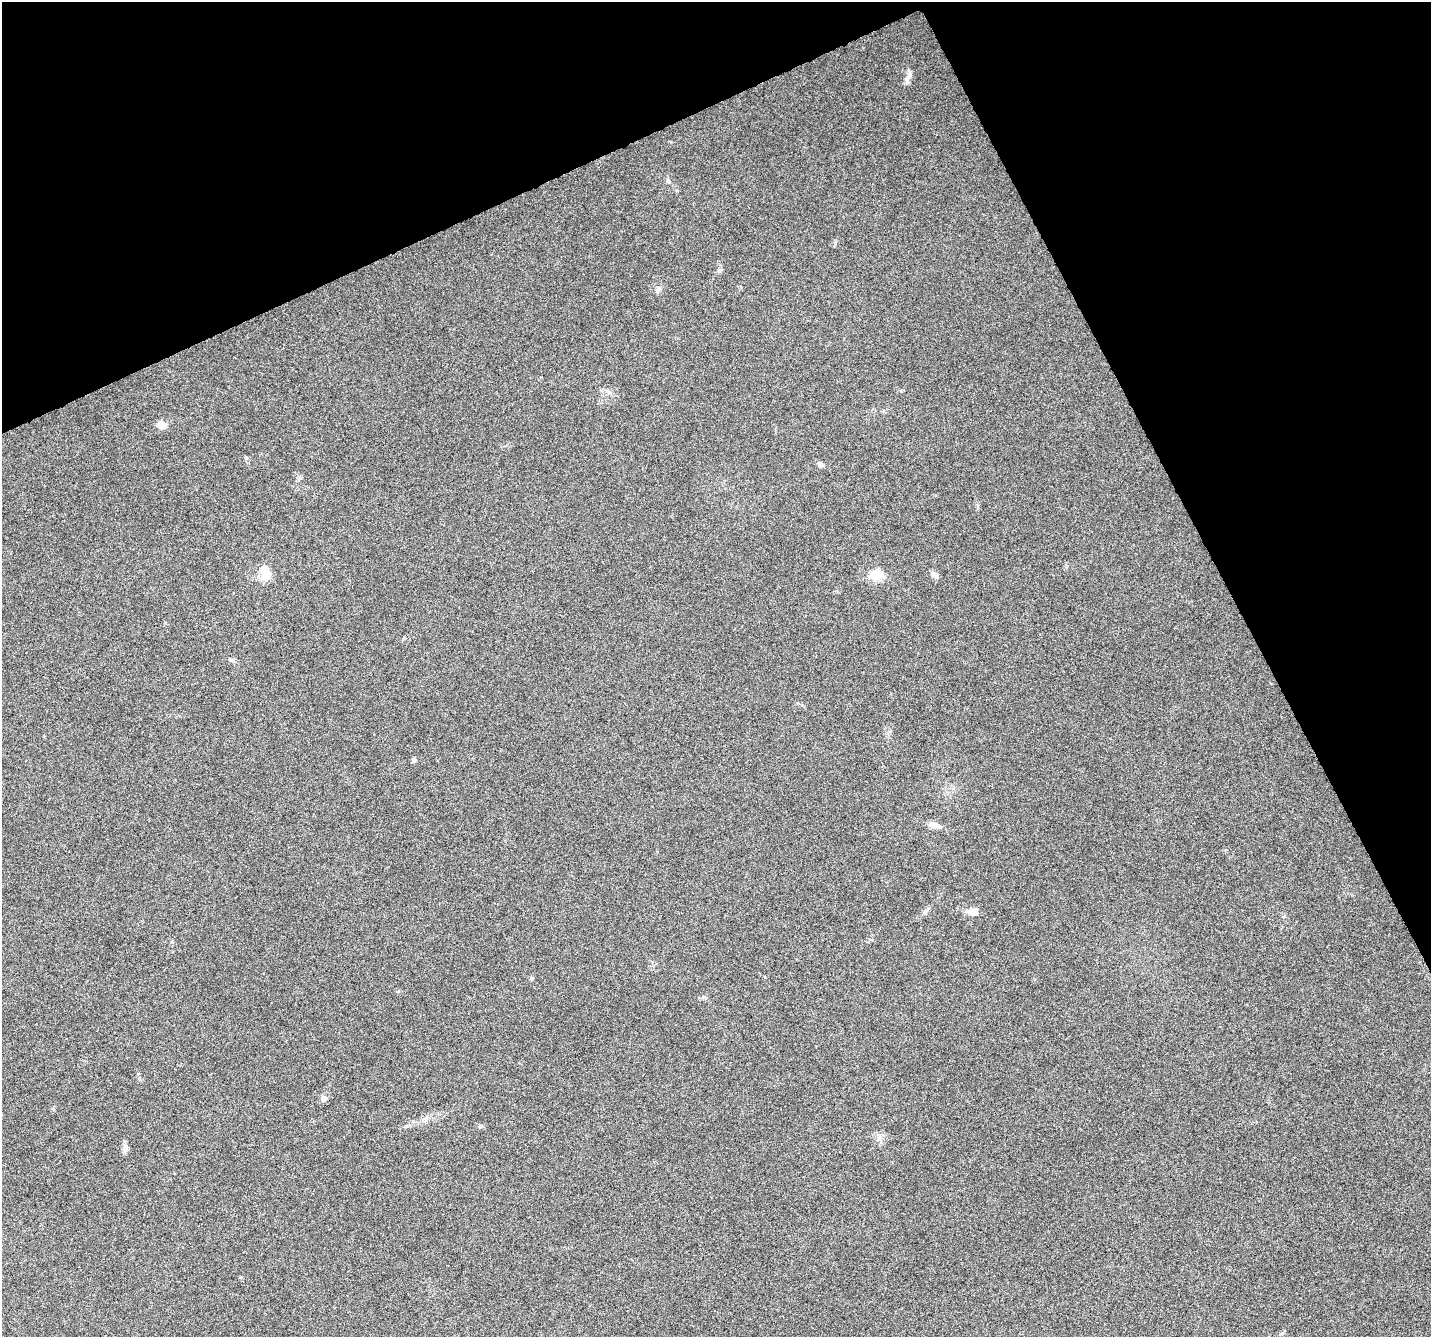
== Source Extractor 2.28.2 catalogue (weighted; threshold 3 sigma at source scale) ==
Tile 3 of 4 x 4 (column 3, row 1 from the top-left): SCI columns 2859-4287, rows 4159-5493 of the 5715 x 5588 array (HDU 1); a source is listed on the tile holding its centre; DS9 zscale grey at full resolution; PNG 1433 x 1339 px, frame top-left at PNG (2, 2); no overlay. Shown black and unused: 24% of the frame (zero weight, under 4 of 8 exposures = <1% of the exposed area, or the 3 px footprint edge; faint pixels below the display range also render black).
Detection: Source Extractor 2.28.2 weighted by HDU 2 'WHT'; one run over the whole footprint, this tile lists its part. Background 0.0422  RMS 0.0029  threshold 0.0118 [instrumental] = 3 sigma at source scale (4.09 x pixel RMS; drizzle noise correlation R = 1.36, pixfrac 0.8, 0.0396/0.0396 arcsec/px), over >= 5 px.
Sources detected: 17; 1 inside a brighter object's white glare — not listed; the other 16 listed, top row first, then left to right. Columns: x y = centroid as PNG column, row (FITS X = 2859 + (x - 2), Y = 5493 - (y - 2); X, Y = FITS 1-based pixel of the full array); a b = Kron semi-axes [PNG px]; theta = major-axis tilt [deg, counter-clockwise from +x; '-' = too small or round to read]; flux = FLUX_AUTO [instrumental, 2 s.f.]
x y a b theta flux
908 77 20 6 67 1.3
668 180 6 5 - 0.45
719 270 7 4 45 0.54
161 425 12 8 -2 2
820 464 9 6 -27 0.69
299 478 8 4 54 0.49
934 574 10 7 -48 0.92
266 575 6 6 - 9
876 575 15 12 3 4.4
414 760 6 5 - 0.55
934 825 10 7 -26 1.9
973 912 13 7 -4 2.2
532 978 6 4 72 0.34
323 1098 8 7 - 1.1
879 1138 8 5 45 0.78
126 1148 10 7 81 0.96
Unlisted compact peaks at least as high as the median listed source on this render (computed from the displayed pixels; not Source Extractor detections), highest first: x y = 925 912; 703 997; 246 458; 835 243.